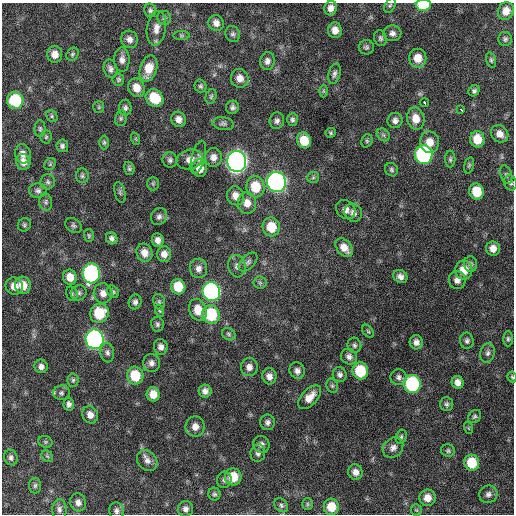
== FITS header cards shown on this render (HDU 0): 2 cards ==
NAXIS1  =                  512 / Axis length
NAXIS2  =                  512 / Axis length

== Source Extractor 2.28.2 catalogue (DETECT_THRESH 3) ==
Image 512 x 512 px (HDU 0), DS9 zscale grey, 1 PNG px = 1 image px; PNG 516 x 516 px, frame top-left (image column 1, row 512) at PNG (2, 3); each listed source drawn as its Kron ellipse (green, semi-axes under 4 px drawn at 4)
Background 666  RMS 20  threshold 59.6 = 3 sigma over >= 5 px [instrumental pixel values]
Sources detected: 186; all 186 listed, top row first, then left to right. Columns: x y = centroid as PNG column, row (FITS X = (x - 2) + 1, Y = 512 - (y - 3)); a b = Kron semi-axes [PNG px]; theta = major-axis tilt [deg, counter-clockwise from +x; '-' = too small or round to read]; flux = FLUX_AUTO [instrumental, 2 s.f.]
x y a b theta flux
390 5 8 5 62 2300
423 5 8 5 -1 49000
331 8 7 6 - 7800
150 10 7 6 - 3200
506 11 9 8 - 14000
164 18 7 7 - 3200
216 23 8 7 - 7900
156 28 17 9 81 12000
335 30 8 7 - 11000
392 33 9 8 - 5600
233 34 8 7 - 3700
181 36 8 4 0 2000
380 38 8 6 -76 3300
130 39 9 8 - 7800
505 39 7 6 - 3200
366 47 7 7 - 3100
55 54 8 7 - 11000
72 54 7 5 53 2500
418 58 9 8 - 18000
122 60 12 7 -90 7800
491 60 8 5 -75 2500
267 61 9 7 82 6000
110 69 9 6 -75 5300
149 69 13 8 73 24000
334 74 10 6 75 4300
240 78 9 9 - 11000
118 79 6 6 - 2600
201 86 6 6 - 2600
136 88 9 8 - 16000
323 91 6 4 -89 1900
474 91 6 5 - 3000
211 96 7 5 74 2700
155 98 9 8 - 39000
15 100 8 8 - 63000
425 103 4 3 - 13000
99 107 6 5 - 2100
232 107 7 6 - 3900
125 108 8 6 89 3600
461 109 4 3 - 5400
52 116 6 5 - 2500
121 118 8 5 76 2800
179 119 7 7 - 8200
292 119 6 5 - 3400
416 119 11 8 -79 17000
395 120 8 7 - 5700
277 121 8 7 - 4500
223 124 11 6 -8 4200
40 129 8 5 -90 2800
331 133 5 4 - 1800
500 134 9 8 - 9000
383 135 7 5 -44 2800
46 137 6 5 - 2200
136 139 6 4 -71 1600
477 139 8 7 - 24000
304 140 8 7 - 24000
367 141 7 5 71 2400
104 142 7 5 90 2300
430 142 11 9 -88 15000
62 146 6 6 - 3500
23 154 10 7 -79 8000
424 155 9 8 - 240000
198 157 17 6 75 6100
213 157 9 8 - 8500
190 159 13 9 16 10000
450 159 8 5 -90 2600
170 160 8 7 - 3900
237 161 10 9 - 900000
23 162 8 7 - 10000
50 164 6 5 - 2100
469 165 8 4 74 2200
129 168 7 5 -74 2700
200 168 9 7 -84 15000
391 170 7 6 - 2800
506 175 9 5 -72 3200
82 176 7 6 - 3200
313 177 6 5 - 2300
48 182 7 7 - 3500
276 182 10 9 - 510000
153 183 7 5 -89 2600
510 183 8 6 -69 3600
255 187 10 9 - 36000
38 191 9 7 -3 4300
477 191 8 7 - 32000
120 192 10 5 -75 3200
236 196 9 8 - 12000
46 202 8 6 -81 3000
247 203 11 9 -86 12000
346 210 10 9 - 7500
353 213 9 8 - 6900
159 217 9 7 61 4700
24 225 7 6 - 2600
73 225 9 6 -36 3500
271 227 9 8 - 29000
89 236 6 5 - 2200
112 238 6 5 - 4400
158 240 7 6 - 7000
344 248 10 7 -50 12000
493 248 7 7 - 9700
144 253 9 8 - 11000
164 254 8 7 - 9100
248 262 11 7 46 5500
470 264 8 6 -87 3700
237 266 11 8 -82 7500
198 268 9 8 - 7800
464 270 9 8 - 22000
91 273 10 8 87 240000
70 277 7 7 - 14000
400 277 7 6 - 6000
457 280 9 8 - 7000
260 283 6 6 - 2700
23 285 8 8 - 18000
14 286 8 8 - 12000
178 287 8 7 - 31000
211 291 9 9 - 320000
113 292 6 5 - 2500
79 293 8 7 - 3900
103 293 10 9 - 10000
72 294 7 5 -75 2400
135 302 7 6 - 4500
159 302 8 6 -76 2800
198 310 11 8 -68 20000
160 311 6 4 -71 1800
99 313 10 9 - 42000
211 314 9 8 - 74000
157 324 7 6 - 3100
368 331 7 4 -53 2100
229 334 7 6 - 2600
95 339 10 9 - 430000
508 339 7 5 -90 2600
467 341 8 6 -82 3800
416 342 7 6 - 6300
354 345 7 7 - 3400
161 347 8 7 - 6200
107 353 10 7 -83 4500
488 353 10 7 77 5100
349 357 8 7 - 6000
151 363 9 8 - 6400
41 366 7 6 - 6100
249 367 9 8 - 7900
297 371 8 7 - 6500
360 371 8 7 - 51000
340 375 7 7 - 4800
135 376 9 8 - 41000
269 376 8 7 - 8000
399 377 8 8 - 4800
512 377 5 4 - 1800
73 380 7 5 88 2500
458 382 6 6 - 8500
412 384 9 8 - 150000
332 386 7 5 -69 2900
205 391 6 6 - 6200
61 393 8 7 - 4200
153 394 7 6 - 15000
310 397 14 8 47 15000
69 404 6 5 - 4600
447 404 7 6 - 3200
90 415 9 7 -62 8700
475 416 7 5 44 2800
267 422 8 7 - 4900
195 427 10 9 - 10000
469 428 6 4 -71 1600
401 437 7 5 74 2500
45 442 7 5 -20 2200
261 444 8 8 - 5600
393 448 11 9 43 7100
448 451 7 6 - 2700
258 453 9 7 80 4600
47 456 6 5 - 2200
11 458 8 6 -72 4200
147 461 11 9 -48 7700
472 463 8 7 - 40000
355 472 8 7 - 8800
233 477 8 8 - 27000
224 480 8 7 - 4200
35 485 8 6 88 3000
214 494 6 6 - 2800
488 494 9 8 - 5700
427 498 8 8 - 12000
78 502 9 8 - 6900
308 504 6 5 - 2100
281 505 8 6 -45 3400
331 507 8 7 - 25000
59 509 10 7 -89 5600
186 509 8 7 - 6000
416 510 5 5 - 2000
116 511 8 7 - 4700
At the frame edge (FLAGS 8, measured only in part): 2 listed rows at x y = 423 5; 512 377